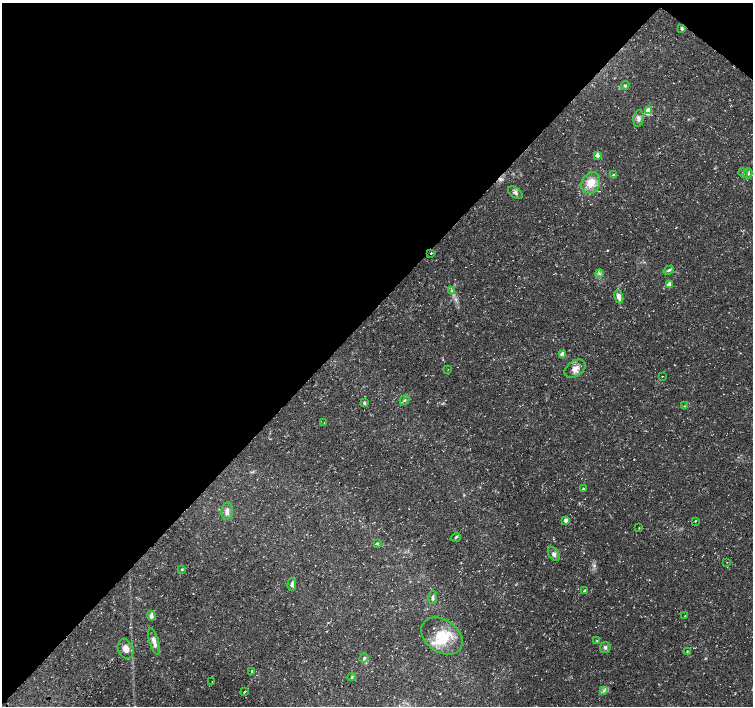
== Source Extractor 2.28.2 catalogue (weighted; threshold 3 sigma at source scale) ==
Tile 2 of 4 x 4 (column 2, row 1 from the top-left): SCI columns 1503-3004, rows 4390-5796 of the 6017 x 6032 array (HDU 1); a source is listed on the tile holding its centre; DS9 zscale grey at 2 x 2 block average (1 PNG px = mean of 2 x 2 image px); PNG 755 x 708 px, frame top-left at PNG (2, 3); each listed source drawn as its Kron ellipse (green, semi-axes under 4 px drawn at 4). Shown black and unused: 45% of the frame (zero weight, under 3 of 4 exposures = <1% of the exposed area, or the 3 px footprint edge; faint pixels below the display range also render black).
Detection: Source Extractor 2.28.2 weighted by HDU 2 'WHT'; one run over the whole footprint, this tile lists its part. Background 0.0319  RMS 0.0029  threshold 0.013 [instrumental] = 3 sigma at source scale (4.5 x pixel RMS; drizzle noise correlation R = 1.50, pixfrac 1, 0.0396/0.0396 arcsec/px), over >= 5 px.
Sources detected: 54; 1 cosmic-ray / hot-pixel residue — neither listed nor drawn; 2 inside a brighter listed object's ellipse — not listed separately; the other 51 listed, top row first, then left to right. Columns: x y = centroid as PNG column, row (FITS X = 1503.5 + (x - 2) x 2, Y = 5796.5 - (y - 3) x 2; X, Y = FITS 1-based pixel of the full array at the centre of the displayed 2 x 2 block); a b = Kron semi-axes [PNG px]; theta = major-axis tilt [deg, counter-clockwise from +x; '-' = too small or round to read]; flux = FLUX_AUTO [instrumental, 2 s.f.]
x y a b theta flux
682 28 4 3 - 1.1
625 85 4 3 - 0.77
648 111 3 3 - 12
639 119 8 5 81 2.2
597 155 3 2 - 6.4
743 173 5 2 - 0.73
748 174 5 4 - 1.5
613 175 3 3 - 0.85
591 183 11 9 64 10
515 193 8 5 -34 1.8
431 253 2 2 - 1.6
669 270 6 4 30 1.4
599 274 4 2 - 0.79
669 284 3 2 - 9
452 291 4 2 - 0.64
619 297 7 4 -73 3.8
562 354 3 3 - 8.2
448 369 2 2 - 0.27
575 369 12 7 34 4.8
662 376 2 2 - 0.42
405 400 5 3 - 0.97
365 403 3 3 - 1.1
684 406 3 3 - 0.6
324 423 2 2 - 0.5
583 488 3 3 - 0.53
227 511 8 6 83 2.9
565 520 2 2 - 5.3
695 521 3 2 - 0.4
639 528 2 2 - 0.38
456 537 5 3 - 0.86
377 543 4 3 - 0.66
554 554 8 5 -57 2.3
727 562 2 2 - 0.24
182 570 4 3 - 0.57
292 584 6 4 86 2.1
585 591 2 2 - 3
433 598 6 3 87 1.4
151 616 5 4 - 2.8
685 616 3 2 - 0.3
442 636 22 16 -35 20
154 641 13 4 -75 4.3
597 641 3 3 - 0.55
605 647 6 5 - 1.6
126 649 10 7 -67 5
687 651 3 3 - 0.45
364 658 5 4 - 1.3
252 671 4 3 - 0.74
352 677 4 3 - 0.88
212 681 2 2 - 0.19
604 690 4 2 - 1
245 692 3 2 - 0.35
Diffuse or blended objects may show on this block-average render without a row.